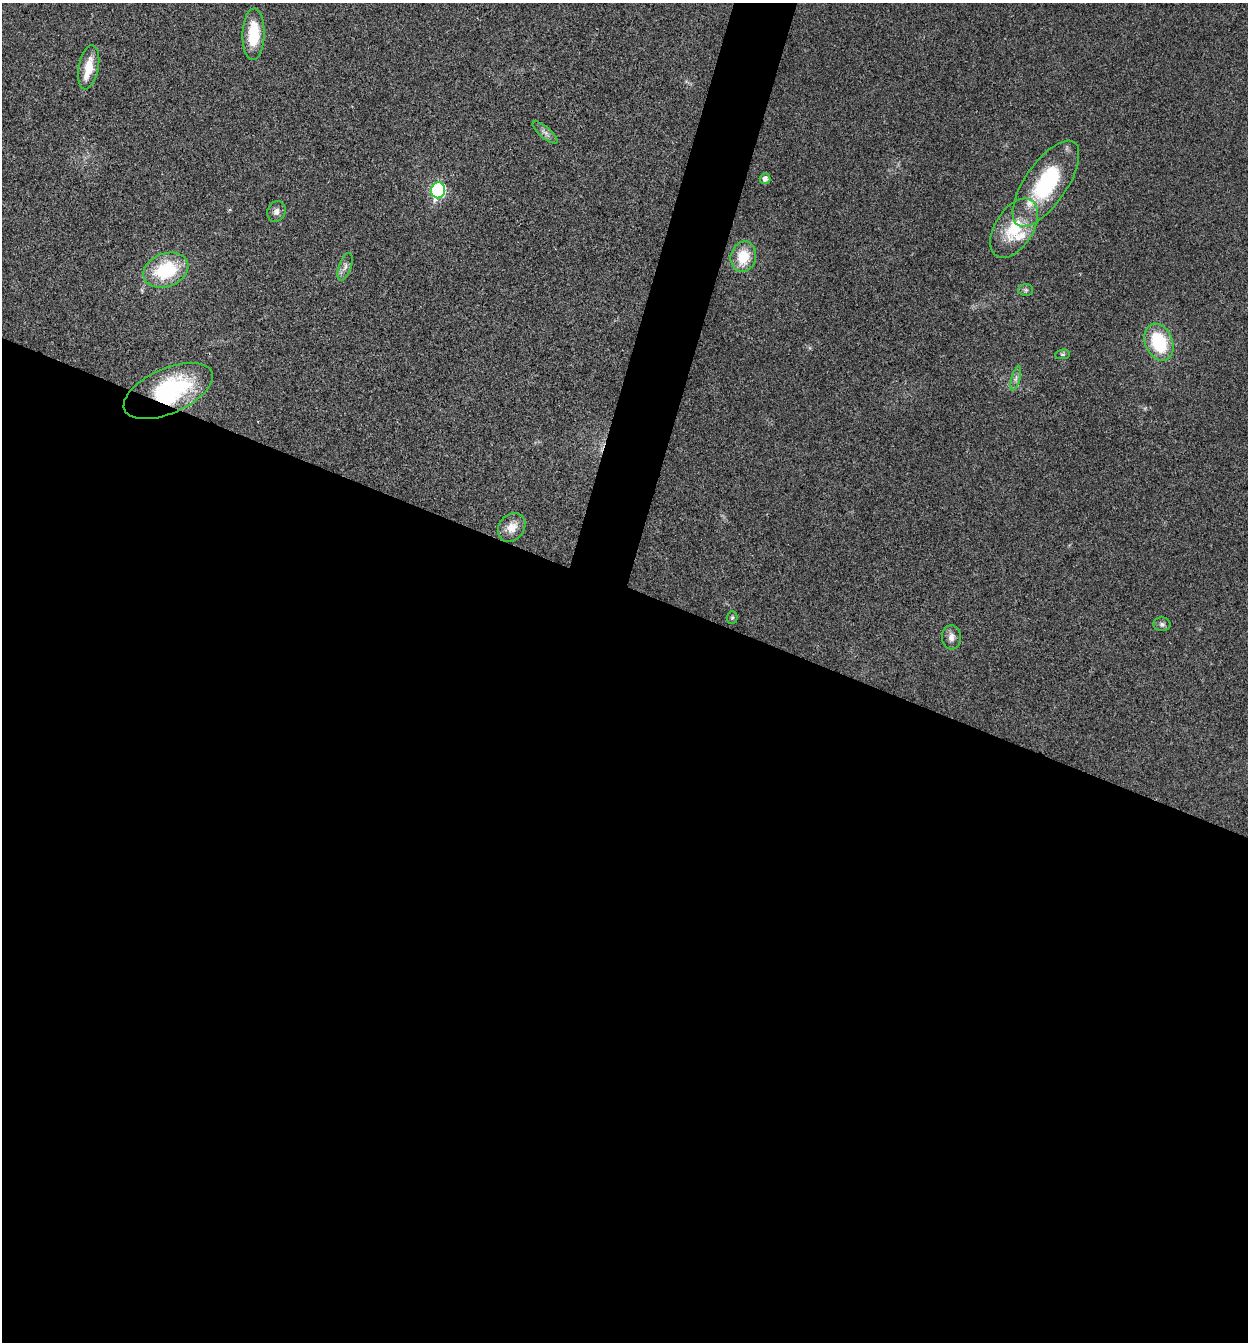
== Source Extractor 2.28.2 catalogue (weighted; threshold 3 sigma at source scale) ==
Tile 14 of 4 x 4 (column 2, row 4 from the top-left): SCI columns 1510-2755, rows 3-1342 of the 5381 x 5366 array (HDU 1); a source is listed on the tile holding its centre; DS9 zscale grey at full resolution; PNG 1250 x 1344 px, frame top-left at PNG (2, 3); each listed source drawn as its Kron ellipse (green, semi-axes under 4 px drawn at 4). Shown black and unused: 58% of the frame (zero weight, under 3 of 4 exposures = <1% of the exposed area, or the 3 px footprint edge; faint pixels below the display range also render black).
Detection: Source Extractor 2.28.2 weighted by HDU 2 'WHT'; one run over the whole footprint, this tile lists its part. Background 0.025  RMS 0.0045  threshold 0.0202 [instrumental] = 3 sigma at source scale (4.5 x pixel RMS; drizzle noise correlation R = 1.50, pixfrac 1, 0.05/0.05 arcsec/px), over >= 5 px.
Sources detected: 23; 1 inside a brighter object's white glare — neither listed nor drawn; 2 inside a brighter listed object's ellipse — not listed separately; the other 20 listed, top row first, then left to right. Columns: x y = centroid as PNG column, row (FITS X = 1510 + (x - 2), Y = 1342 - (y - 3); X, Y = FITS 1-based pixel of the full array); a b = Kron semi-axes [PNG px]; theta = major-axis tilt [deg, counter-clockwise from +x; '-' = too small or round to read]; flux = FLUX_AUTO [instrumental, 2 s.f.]
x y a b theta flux
253 34 26 11 88 18
89 67 22 10 79 9.1
545 132 16 5 -40 2.1
765 179 5 5 - 1.8
1046 184 50 21 56 46
438 190 8 7 - 59
276 211 11 9 67 2.3
1014 228 33 19 58 20
743 257 15 12 75 13
345 267 14 6 71 2.3
166 270 23 16 21 27
1026 290 7 6 - 1.1
1159 342 19 13 -66 25
1063 354 7 5 6 0.69
1016 378 12 4 75 1.7
168 391 48 22 24 52
512 527 15 12 51 5.1
732 618 6 5 - 0.74
1162 624 8 7 - 1.3
951 637 12 9 -86 2.9